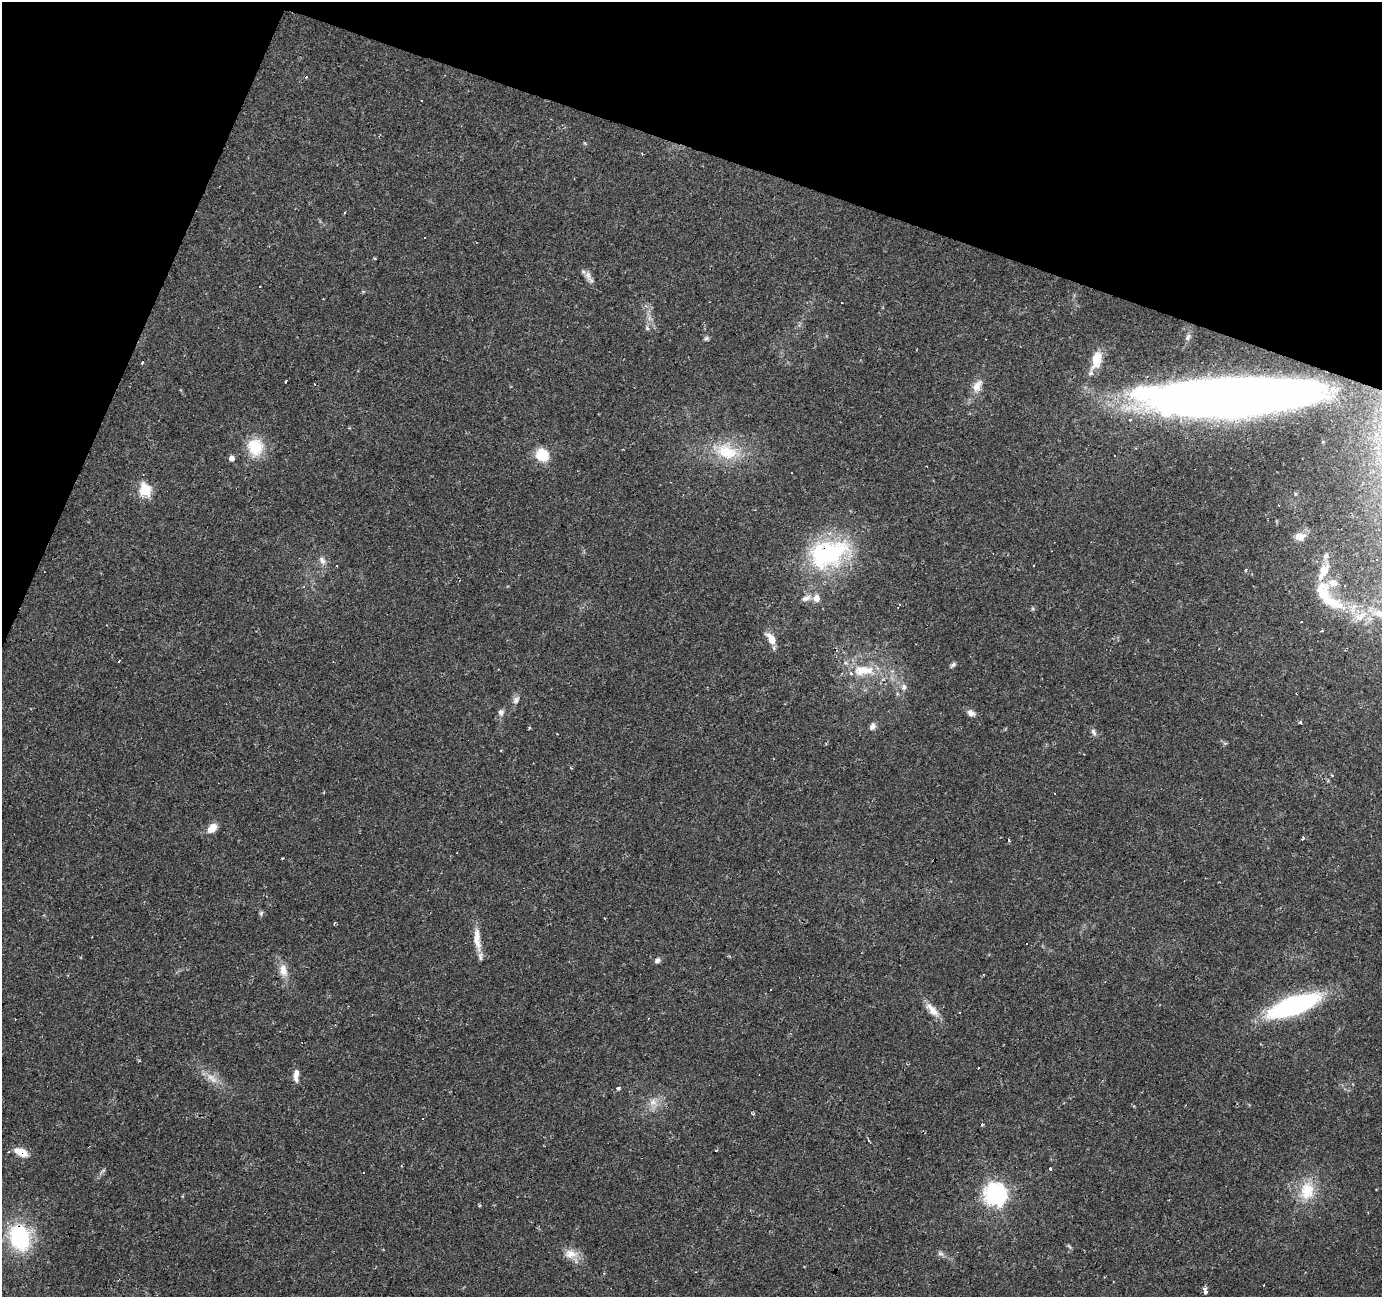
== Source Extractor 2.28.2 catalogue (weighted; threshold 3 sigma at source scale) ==
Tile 2 of 4 x 4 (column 2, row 1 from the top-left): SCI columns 1381-2760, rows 4093-5387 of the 5523 x 5658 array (HDU 1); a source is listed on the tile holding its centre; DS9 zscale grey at full resolution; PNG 1384 x 1299 px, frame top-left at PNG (2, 2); no overlay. Shown black and unused: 17% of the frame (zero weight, under 2 of 3 exposures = <1% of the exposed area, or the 3 px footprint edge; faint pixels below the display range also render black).
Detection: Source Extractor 2.28.2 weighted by HDU 2 'WHT'; one run over the whole footprint, this tile lists its part. Background 0.0346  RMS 0.0034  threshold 0.0152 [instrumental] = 3 sigma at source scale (4.5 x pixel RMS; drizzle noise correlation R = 1.50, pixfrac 1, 0.0396/0.0396 arcsec/px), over >= 5 px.
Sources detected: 106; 5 inside a brighter object's white glare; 24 cosmic-ray / hot-pixel residue — not listed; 7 inside a brighter listed object's ellipse — not listed separately; the other 70 listed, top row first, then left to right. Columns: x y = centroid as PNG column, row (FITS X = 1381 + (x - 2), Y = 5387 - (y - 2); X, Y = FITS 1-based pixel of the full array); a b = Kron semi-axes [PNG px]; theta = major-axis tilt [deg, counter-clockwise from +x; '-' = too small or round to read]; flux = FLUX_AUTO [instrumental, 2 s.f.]
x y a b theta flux
345 213 3 3 - 0.37
425 238 3 2 - 0.4
591 280 11 7 -49 1.6
260 287 3 3 - 2
647 328 6 5 - 0.7
1188 337 10 5 65 1
706 338 7 6 - 0.66
1097 359 19 10 75 8
143 363 3 3 - 1.3
977 386 17 9 52 3.3
1233 400 99 24 -2 310
1130 419 3 3 - 2.5
255 447 24 20 -78 10
727 452 33 20 -19 14
542 455 7 7 - 17
1115 455 3 3 - 1.9
232 458 5 5 - 2.1
792 473 3 3 - 1
145 490 6 5 - 31
1299 537 11 8 -2 3.2
828 554 64 36 29 41
322 560 13 8 -61 1.9
1034 565 3 2 - 0.71
336 566 3 3 - 5.7
1246 570 5 3 - 0.32
1324 571 22 12 59 5.9
1333 583 17 10 -16 3.8
816 598 10 9 - 2.5
1334 603 40 15 -21 13
898 606 5 3 - 0.96
1380 614 22 10 -22 6.5
1301 622 3 3 - 0.59
1322 631 4 3 - 0.42
771 639 16 8 -57 3.8
953 664 7 5 40 0.8
863 670 34 15 -1 11
904 687 8 7 - 1.3
515 700 12 6 62 1.4
501 712 8 7 - 1.3
971 713 11 8 -34 1.7
1300 722 4 4 - 0.54
872 726 10 7 60 1.3
529 728 3 3 - 0.45
1093 732 10 6 -64 1.1
1332 775 4 3 - 0.52
212 828 11 7 44 4
1302 839 5 3 - 0.68
261 913 7 5 84 0.64
334 923 3 2 - 0.69
477 936 25 9 89 4.4
1027 943 2 2 - 0.33
657 960 7 6 - 1.1
283 970 16 10 -80 3.8
1293 1005 46 15 19 63
932 1010 22 8 -48 4
959 1013 3 2 - 0.43
296 1073 14 6 82 2.4
211 1078 17 8 -48 3.3
618 1088 5 4 - 0.74
653 1102 11 9 43 2.8
21 1152 17 9 -25 4.7
1050 1168 3 3 - 0.55
363 1172 3 3 - 1.1
1307 1191 27 20 78 11
995 1194 8 7 - 220
20 1237 37 27 -74 24
1069 1246 9 4 -54 0.53
571 1254 19 12 -2 4
941 1254 9 6 -29 1
1205 1290 6 4 -83 3
Overlapping masked pixels (flux is a lower limit): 4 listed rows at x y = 828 554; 1293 1005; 21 1152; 20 1237
Isophote crosses this tile's border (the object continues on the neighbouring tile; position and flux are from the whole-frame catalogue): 1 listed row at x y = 1380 614